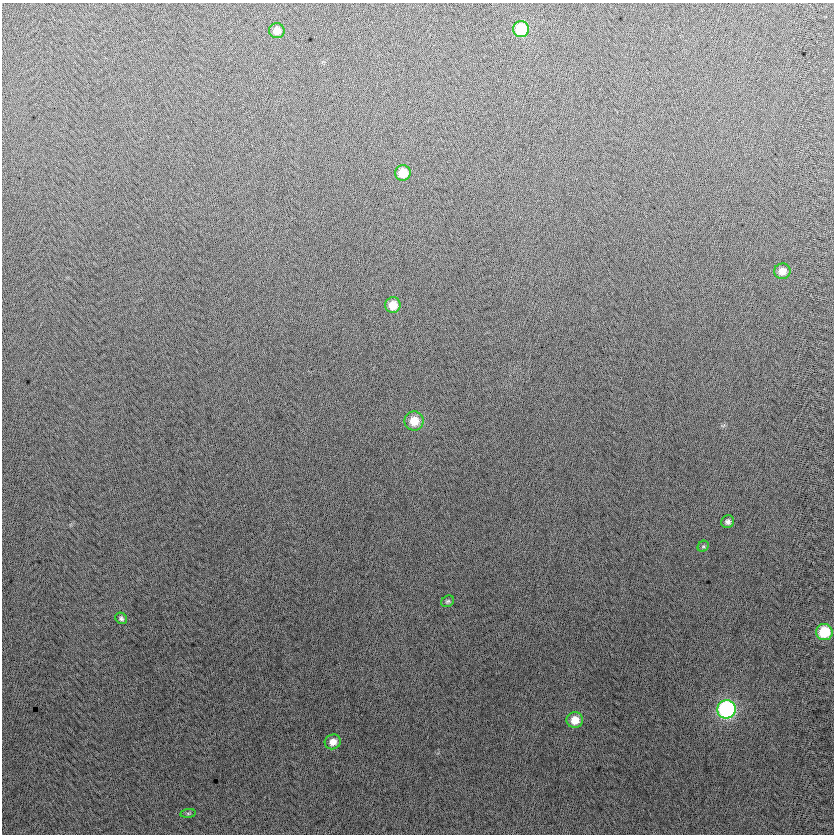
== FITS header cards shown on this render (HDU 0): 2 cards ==
NAXIS1  =                  832
NAXIS2  =                  832

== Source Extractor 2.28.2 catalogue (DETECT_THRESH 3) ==
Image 832 x 832 px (HDU 0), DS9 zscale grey, 1 PNG px = 1 image px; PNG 836 x 836 px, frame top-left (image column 1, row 832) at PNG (2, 3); each listed source drawn as its Kron ellipse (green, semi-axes under 4 px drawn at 4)
Background 4.95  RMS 13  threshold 38.5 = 3 sigma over >= 5 px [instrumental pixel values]
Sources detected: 15; all 15 listed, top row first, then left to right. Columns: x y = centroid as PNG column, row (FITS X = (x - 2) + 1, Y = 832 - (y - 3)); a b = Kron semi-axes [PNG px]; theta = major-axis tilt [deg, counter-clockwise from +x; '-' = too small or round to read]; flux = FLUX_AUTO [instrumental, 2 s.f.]
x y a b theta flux
521 29 8 8 - 39000
277 31 8 7 - 8200
403 173 8 7 - 17000
782 271 8 7 - 8500
393 305 7 7 - 13000
414 421 9 9 - 16000
728 522 6 6 - 2800
703 546 6 5 - 1300
448 601 7 5 30 1600
121 618 6 5 - 2200
824 632 8 8 - 35000
727 709 9 9 - 180000
575 720 8 8 - 13000
333 742 8 7 - 7500
188 813 8 4 8 1400